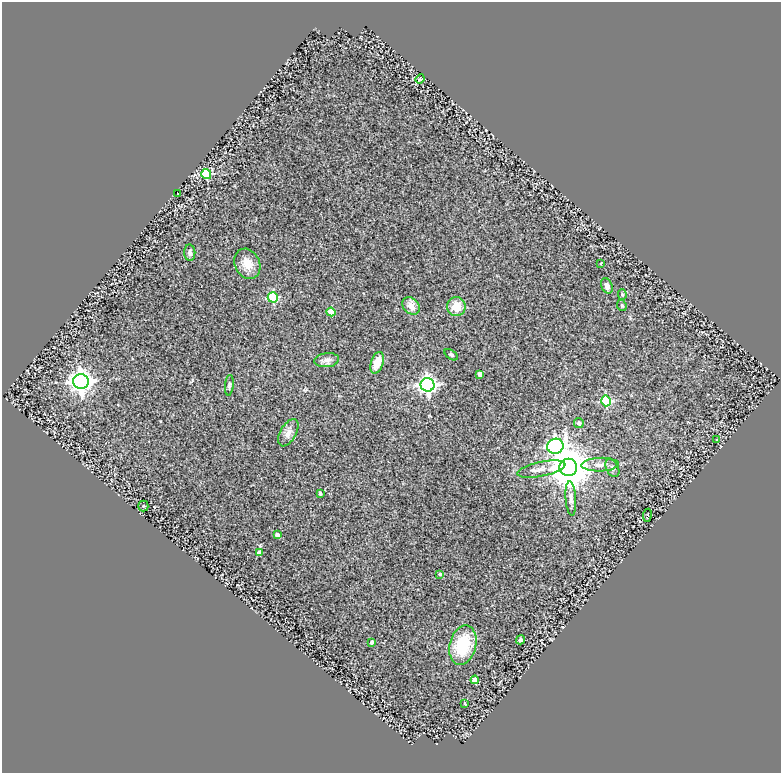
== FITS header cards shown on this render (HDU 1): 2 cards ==
NAXIS1  =                  779
NAXIS2  =                  771

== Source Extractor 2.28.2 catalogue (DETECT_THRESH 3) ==
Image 779 x 771 px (HDU 1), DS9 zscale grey, 1 PNG px = 1 image px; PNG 783 x 775 px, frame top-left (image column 1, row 771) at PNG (2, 2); each listed source drawn as its Kron ellipse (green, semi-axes under 4 px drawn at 4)
Background 0.23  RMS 0.03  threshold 0.0903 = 3 sigma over >= 5 px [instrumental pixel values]
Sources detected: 41; all 41 listed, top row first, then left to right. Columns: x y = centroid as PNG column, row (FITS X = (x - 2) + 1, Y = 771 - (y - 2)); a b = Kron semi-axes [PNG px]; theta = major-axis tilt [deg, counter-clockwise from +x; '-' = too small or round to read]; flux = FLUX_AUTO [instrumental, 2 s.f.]
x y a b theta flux
420 79 5 4 - 2.9
206 174 5 5 - 130
178 194 3 2 - 1.1
190 253 8 5 -87 6.2
601 263 3 2 - 1.3
247 264 16 12 -64 26
607 286 8 5 -66 7
622 295 5 4 - 3.1
273 297 5 5 - 130
622 305 6 4 -68 2.8
411 306 9 7 -48 17
456 306 9 9 - 32
331 312 4 4 - 36
451 355 7 4 -37 3.6
327 360 12 7 6 10
377 363 11 6 70 27
480 374 4 3 - 5.2
81 382 7 7 - 1500
229 385 10 4 85 4.1
428 385 7 7 - 710
606 401 5 5 - 160
579 423 5 5 - 6.6
288 433 15 8 61 13
717 440 3 3 - 1.5
555 446 8 7 - 590
600 465 18 7 2 15
568 467 9 8 - 6600
612 468 9 6 -62 5.6
541 469 24 7 11 17
320 494 3 3 - 3.2
571 498 17 5 -86 9.5
143 506 5 5 - 2.4
647 515 6 2 82 1.7
277 535 4 4 - 10
259 553 4 4 - 15
440 574 4 4 - 3.5
521 640 4 4 - 4.3
372 642 4 4 - 6.7
463 645 20 13 77 89
475 680 4 4 - 18
465 703 3 2 - 1.7